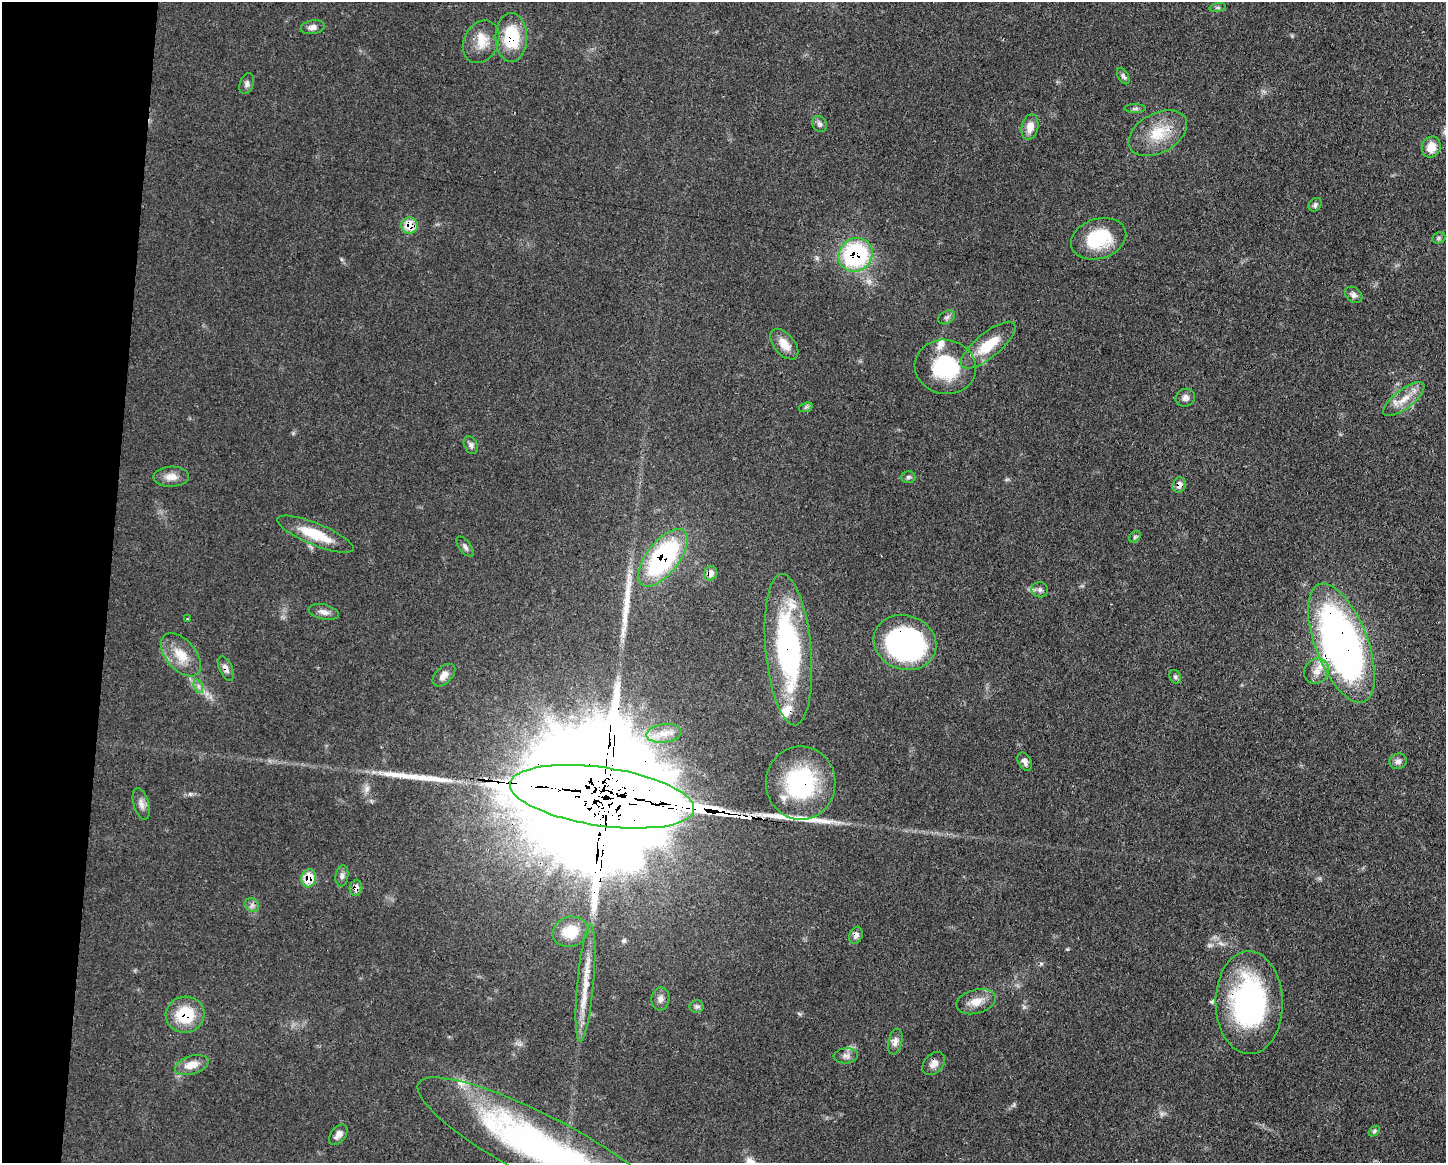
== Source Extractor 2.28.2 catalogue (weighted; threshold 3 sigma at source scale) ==
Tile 7 of 3 x 4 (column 1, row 3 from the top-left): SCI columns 115-1558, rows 1165-2325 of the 4669 x 4656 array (HDU 1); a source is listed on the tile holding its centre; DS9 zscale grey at full resolution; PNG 1448 x 1165 px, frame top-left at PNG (2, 2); each listed source drawn as its Kron ellipse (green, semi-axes under 4 px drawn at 4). Shown black and unused: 8% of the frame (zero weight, under 3 of 4 exposures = <1% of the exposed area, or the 3 px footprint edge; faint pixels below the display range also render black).
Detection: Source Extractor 2.28.2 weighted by HDU 2 'WHT'; one run over the whole footprint, this tile lists its part. Background 0.0609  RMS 0.0043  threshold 0.0192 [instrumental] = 3 sigma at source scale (4.5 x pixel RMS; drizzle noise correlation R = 1.50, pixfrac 1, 0.05/0.05 arcsec/px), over >= 5 px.
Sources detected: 81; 1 inside a brighter object's white glare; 4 long thin detections or spike segments (spike, bleed or trail) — neither listed nor drawn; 6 inside a brighter listed object's ellipse — not listed separately; the other 70 listed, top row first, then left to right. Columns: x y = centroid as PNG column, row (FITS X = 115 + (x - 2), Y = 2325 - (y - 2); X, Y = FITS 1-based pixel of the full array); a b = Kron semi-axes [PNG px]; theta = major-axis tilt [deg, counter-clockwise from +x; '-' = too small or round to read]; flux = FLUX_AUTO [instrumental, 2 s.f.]
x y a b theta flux
1218 8 8 4 8 0.79
313 27 12 7 9 2.3
511 37 24 16 -90 22
481 42 22 17 63 8.2
1123 76 9 5 -59 1.1
247 84 11 6 71 1.6
1135 109 11 4 0 0.99
819 124 8 7 - 1.3
1030 127 13 8 76 4.9
1158 133 31 19 29 15
1431 147 11 9 67 5.7
1315 205 7 6 - 1.3
410 225 8 8 - 9.1
1439 238 7 5 22 0.77
1099 239 28 20 18 24
856 255 17 16 - 54
1354 295 9 7 -38 1.8
947 317 9 6 30 1.2
784 344 18 10 -50 5.6
988 345 34 12 39 14
945 367 31 27 -11 31
1185 398 10 8 24 2.2
1404 399 25 9 38 6.8
806 407 7 4 18 0.81
471 445 9 6 -62 1.5
171 477 18 10 1 4.4
908 477 7 6 - 0.93
1179 485 8 6 76 2.8
315 534 41 11 -22 15
1135 537 6 5 - 0.72
465 547 12 6 -53 1.4
663 558 34 16 52 70
711 573 7 6 - 3.7
1040 590 8 7 - 1.5
324 612 15 7 -13 2.6
187 619 3 3 - 0.44
905 642 32 27 -19 110
1341 643 63 26 -69 240
788 650 76 23 -85 82
181 655 25 15 -49 9.8
226 668 13 6 -65 2.5
1316 671 13 12 - 4.5
444 675 14 8 45 3.1
1175 677 7 5 -67 0.94
198 686 7 4 -71 1.1
664 733 17 9 6 5.3
1398 761 9 8 - 1.9
1025 762 9 6 -62 1.8
801 783 37 35 90 48
602 797 93 29 -8 41000
141 804 16 7 -74 2.5
342 876 11 6 83 1.5
309 878 9 7 72 8.6
356 888 8 6 83 2.7
252 905 7 6 - 1.5
570 932 18 15 17 10
856 935 9 6 68 2.5
586 983 59 8 85 12
660 999 11 9 84 2.1
976 1002 20 12 14 5.5
1249 1003 51 33 -89 91
696 1006 7 6 - 1.1
185 1015 19 18 - 18
895 1042 13 7 76 2.5
846 1056 12 7 4 2.1
934 1064 13 9 45 3
192 1065 17 9 17 5.5
1374 1131 6 4 38 0.75
338 1135 12 7 50 2.6
543 1149 141 32 -28 160
Overlapping masked pixels (flux is a lower limit): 18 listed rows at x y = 511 37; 410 225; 856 255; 1179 485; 663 558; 711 573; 905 642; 1341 643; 788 650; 226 668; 801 783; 602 797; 309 878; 356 888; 856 935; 1249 1003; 185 1015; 543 1149
Isophote crosses this tile's border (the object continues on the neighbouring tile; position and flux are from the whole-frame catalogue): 1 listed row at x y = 543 1149